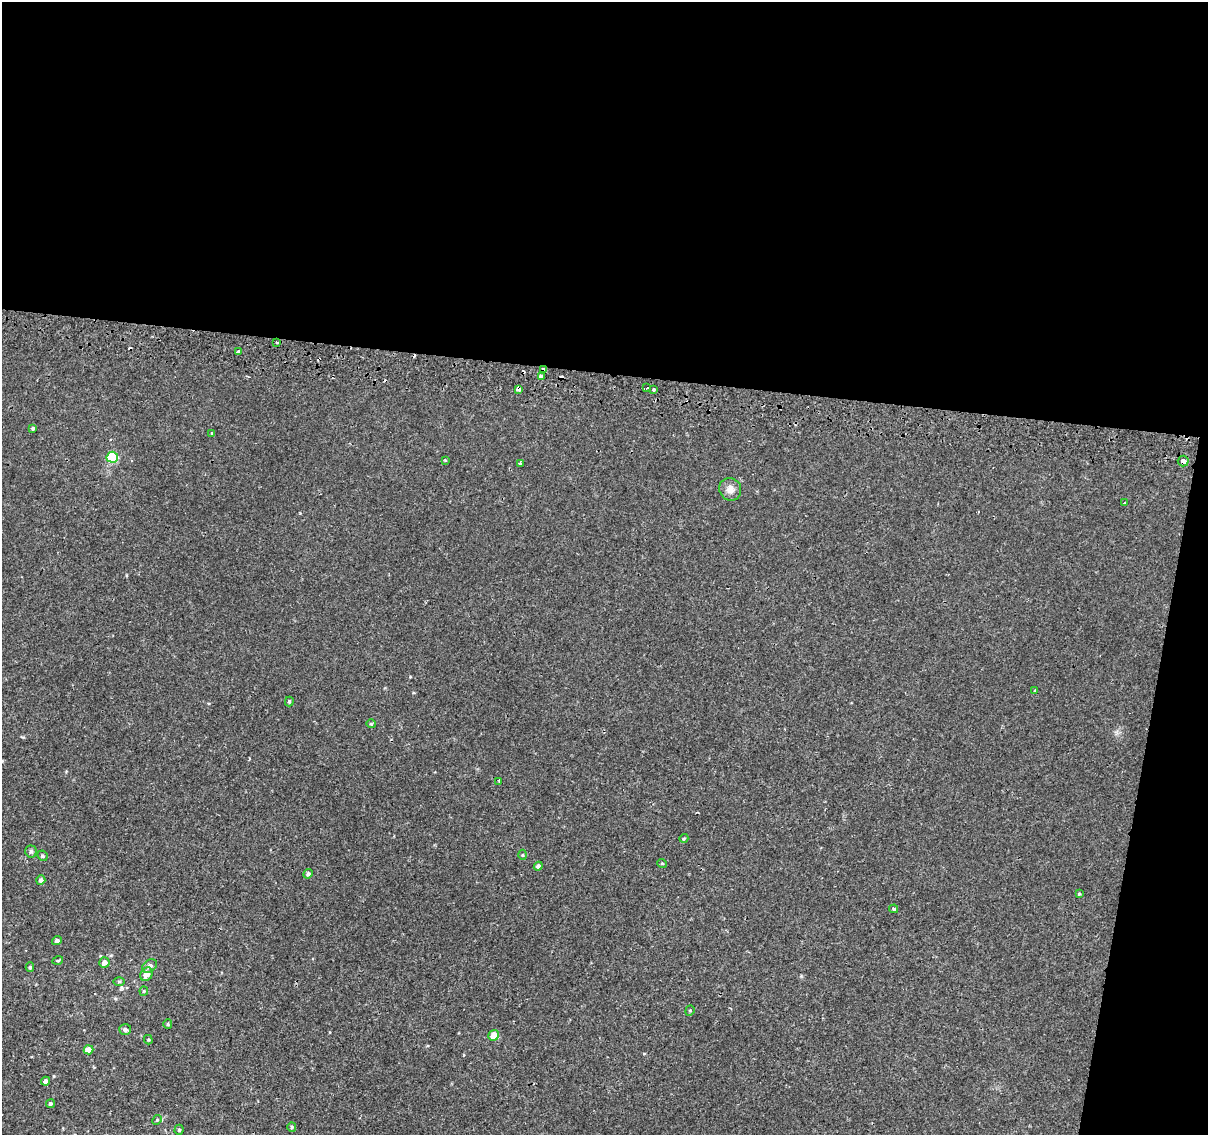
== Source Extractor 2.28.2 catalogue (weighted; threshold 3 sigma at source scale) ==
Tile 4 of 4 x 4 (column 4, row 1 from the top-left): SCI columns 3624-4829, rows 3662-4794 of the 4842 x 5116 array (HDU 1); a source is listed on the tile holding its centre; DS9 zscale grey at full resolution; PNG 1210 x 1137 px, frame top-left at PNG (2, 2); each listed source drawn as its Kron ellipse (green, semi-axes under 4 px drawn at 4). Shown black and unused: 36% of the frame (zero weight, under 2 of 3 exposures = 2% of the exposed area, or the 3 px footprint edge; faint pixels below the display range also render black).
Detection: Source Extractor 2.28.2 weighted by HDU 2 'WHT'; one run over the whole footprint, this tile lists its part. Background 0.00508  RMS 0.0022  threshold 0.0101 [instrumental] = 3 sigma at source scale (4.5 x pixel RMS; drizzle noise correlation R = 1.50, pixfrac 1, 0.0396/0.0396 arcsec/px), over >= 5 px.
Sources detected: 53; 5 cosmic-ray / hot-pixel residue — neither listed nor drawn; the other 48 listed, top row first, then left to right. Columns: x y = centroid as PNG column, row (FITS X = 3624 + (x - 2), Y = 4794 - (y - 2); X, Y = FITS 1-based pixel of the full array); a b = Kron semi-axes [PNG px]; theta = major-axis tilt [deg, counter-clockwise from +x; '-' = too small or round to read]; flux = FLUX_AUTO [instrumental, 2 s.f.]
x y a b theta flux
277 342 3 2 - 1.2
238 352 4 3 - 1
544 370 4 4 - 1.2
542 377 4 3 - 1.4
647 388 3 2 - 0.35
518 389 4 3 - 0.84
653 389 3 3 - 1.3
33 428 3 3 - 0.34
212 433 4 3 - 0.19
112 457 6 5 - 13
445 460 4 3 - 0.2
1183 461 5 5 - 0.77
520 463 4 3 - 1.1
730 489 11 11 - 1.5
1125 502 3 2 - 0.2
1035 691 3 3 - 0.35
289 701 5 4 - 0.29
371 724 4 4 - 0.26
499 781 3 3 - 0.22
684 838 4 3 - 0.19
31 851 6 6 - 0.48
523 855 5 3 - 0.23
42 856 5 4 - 0.35
662 863 5 3 - 0.19
538 866 4 4 - 0.61
308 874 5 4 - 0.51
41 880 5 4 - 0.65
1079 894 4 3 - 0.23
894 909 4 3 - 0.33
57 941 5 4 - 0.54
58 960 5 3 - 0.2
104 962 5 5 - 1.2
149 966 8 6 35 0.85
30 967 5 4 - 0.28
146 974 7 5 58 1.7
119 982 6 4 0 0.26
144 991 4 4 - 0.24
690 1011 5 4 - 0.33
168 1024 5 4 - 0.28
125 1030 6 5 - 0.68
494 1035 5 5 - 2.8
148 1040 5 4 - 0.25
89 1050 5 4 - 2
46 1081 4 4 - 0.82
50 1104 4 4 - 0.39
157 1120 5 4 - 0.3
292 1127 5 4 - 0.28
179 1130 5 4 - 0.35
Overlapping masked pixels (flux is a lower limit): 3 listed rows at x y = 544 370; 518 389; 1183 461